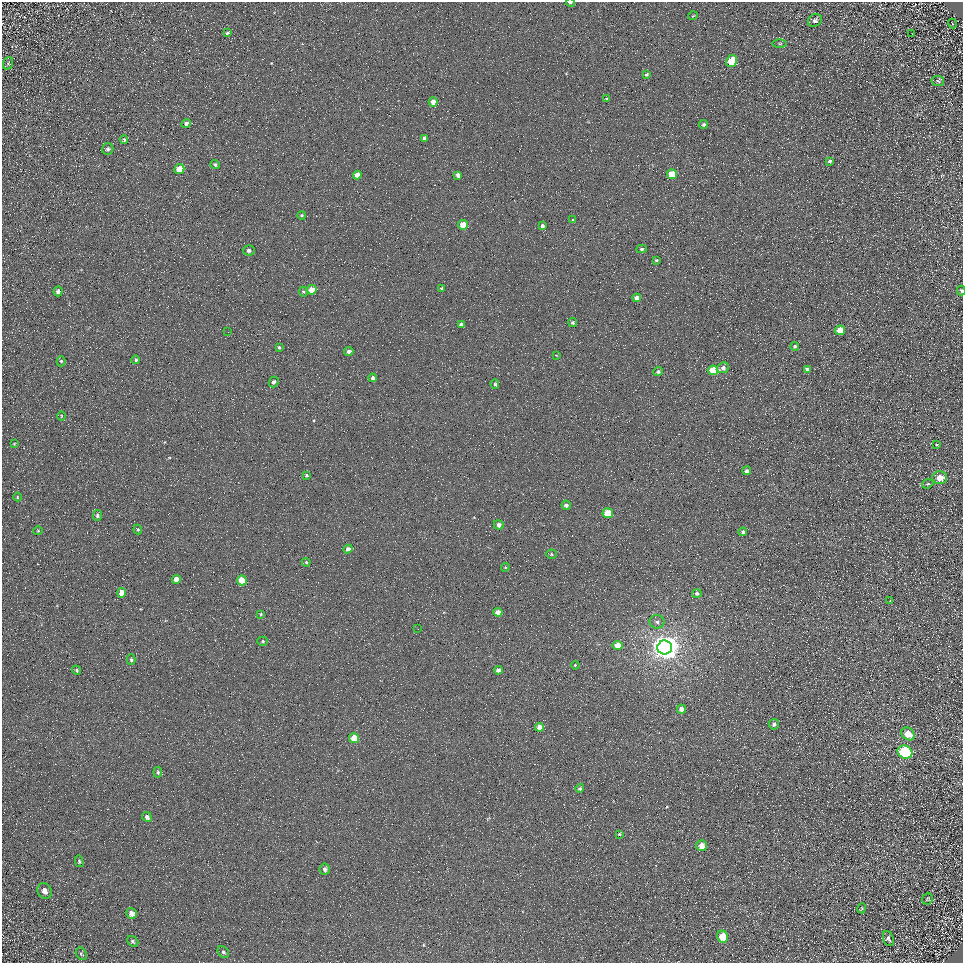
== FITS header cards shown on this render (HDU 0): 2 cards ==
NAXIS1  =                  961
NAXIS2  =                  961

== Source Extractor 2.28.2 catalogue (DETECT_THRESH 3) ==
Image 961 x 961 px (HDU 0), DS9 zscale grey, 1 PNG px = 1 image px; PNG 965 x 965 px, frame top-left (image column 1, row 961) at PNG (2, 2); each listed source drawn as its Kron ellipse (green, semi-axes under 4 px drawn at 4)
Background 5.25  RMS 8.6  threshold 25.9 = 3 sigma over >= 5 px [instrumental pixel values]
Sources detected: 111; all 111 listed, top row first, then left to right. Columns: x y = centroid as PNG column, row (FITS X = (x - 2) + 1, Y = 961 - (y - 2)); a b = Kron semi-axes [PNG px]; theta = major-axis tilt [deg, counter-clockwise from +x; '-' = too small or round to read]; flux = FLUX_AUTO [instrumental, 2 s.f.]
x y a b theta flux
570 3 4 3 - 1200
693 16 5 3 - 490
815 20 7 6 - 2100
952 24 5 2 - 340
227 33 4 3 - 820
912 34 3 2 - 550
780 44 7 3 0 680
731 61 6 5 - 14000
8 63 6 5 - 930
647 74 3 3 - 860
938 81 6 5 - 1100
606 99 3 3 - 510
433 102 4 4 - 4700
186 123 5 4 - 1400
703 124 4 4 - 920
424 138 4 4 - 2700
124 140 4 3 - 760
108 149 6 5 - 1400
830 161 3 3 - 980
215 165 4 4 - 1000
179 169 5 5 - 12000
672 174 5 5 - 15000
357 175 4 4 - 4100
458 175 4 4 - 2600
302 215 4 4 - 770
573 220 3 2 - 570
463 225 5 4 - 11000
542 226 4 3 - 1600
642 249 5 4 - 1100
249 250 6 5 - 1700
656 260 4 3 - 790
442 288 4 4 - 800
312 290 5 4 - 7700
961 290 5 3 - 730
58 291 5 4 - 2100
303 292 5 4 - 760
637 298 4 4 - 3100
573 323 4 4 - 1000
461 324 4 3 - 1300
840 330 5 5 - 11000
228 332 2 2 - 260
795 346 4 4 - 1400
279 347 4 3 - 830
349 351 4 4 - 1500
556 355 4 2 - 350
136 360 4 4 - 1100
61 361 5 4 - 860
723 368 6 5 - 3200
807 369 4 4 - 2200
713 370 5 5 - 21000
658 371 5 4 - 1300
373 378 4 4 - 1600
274 382 5 4 - 1500
495 384 5 4 - 1100
61 416 4 3 - 480
14 444 4 3 - 460
937 445 4 3 - 530
747 471 4 4 - 1700
306 475 3 3 - 790
940 478 7 6 - 7800
928 484 6 4 19 780
17 497 4 3 - 450
566 505 4 4 - 2000
608 513 5 5 - 17000
97 515 5 4 - 1600
499 525 5 4 - 2600
138 530 5 4 - 730
38 531 4 4 - 560
743 532 4 4 - 1500
348 549 4 4 - 2400
551 554 5 4 - 810
306 562 4 4 - 700
505 567 4 4 - 690
176 579 4 4 - 5100
242 580 5 5 - 14000
122 593 5 4 - 6600
697 594 5 4 - 1600
890 601 3 3 - 660
498 612 4 4 - 5000
261 614 4 3 - 670
657 622 7 6 - 2200
418 629 2 2 - 290
263 641 5 4 - 710
618 645 5 4 - 11000
665 647 7 7 - 810000
131 660 5 4 - 1000
575 665 4 3 - 500
77 670 5 3 - 870
498 670 4 4 - 3500
681 709 4 4 - 3600
774 724 5 5 - 1500
539 727 4 4 - 4600
908 734 7 6 - 8800
354 738 5 5 - 12000
905 752 7 6 - 71000
158 772 5 4 - 950
580 788 4 4 - 1000
147 817 5 4 - 1700
619 834 3 3 - 630
702 846 5 5 - 7200
79 861 6 4 -76 830
325 869 5 5 - 2300
45 891 8 7 - 3200
928 899 6 5 - 670
862 908 5 3 - 610
131 913 6 5 - 3100
723 937 6 5 - 12000
888 938 8 5 -69 1400
133 941 6 5 - 1000
223 952 6 5 - 1100
81 954 7 5 -59 1000
At the frame edge (FLAGS 8, measured only in part): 2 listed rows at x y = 570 3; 961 290